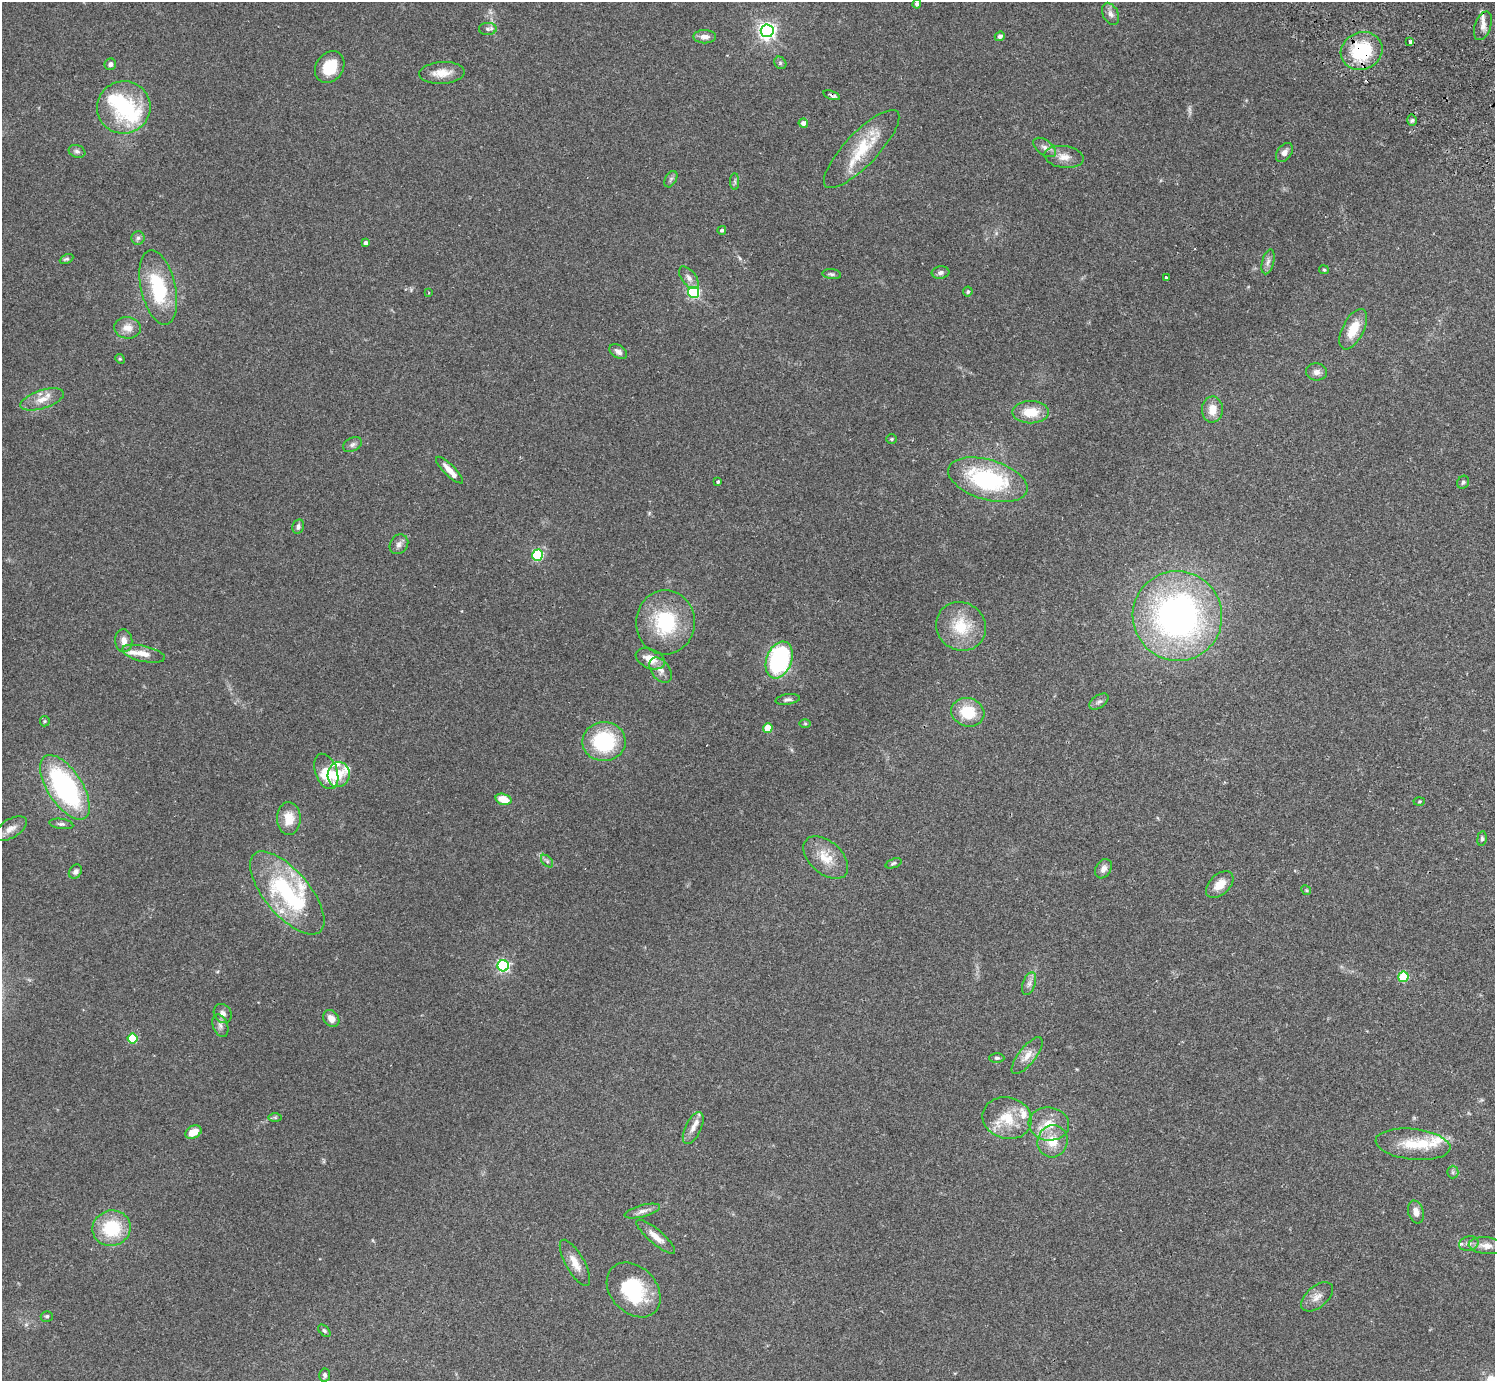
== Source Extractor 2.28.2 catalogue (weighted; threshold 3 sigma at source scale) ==
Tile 10 of 4 x 4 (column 2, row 3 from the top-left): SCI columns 1539-3031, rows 1726-3104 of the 6059 x 6069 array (HDU 1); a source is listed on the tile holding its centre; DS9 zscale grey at full resolution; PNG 1497 x 1383 px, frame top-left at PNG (2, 2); each listed source drawn as its Kron ellipse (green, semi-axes under 4 px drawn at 4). Shown black and unused: <1% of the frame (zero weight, under 2 of 3 exposures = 3% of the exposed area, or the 3 px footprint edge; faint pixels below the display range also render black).
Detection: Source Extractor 2.28.2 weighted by HDU 2 'WHT'; one run over the whole footprint, this tile lists its part. Background 0.108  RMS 0.0064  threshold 0.0289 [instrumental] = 3 sigma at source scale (4.5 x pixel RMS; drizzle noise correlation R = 1.50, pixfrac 1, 0.05/0.05 arcsec/px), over >= 5 px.
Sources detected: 130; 4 inside a brighter object's white glare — neither listed nor drawn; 10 inside a brighter listed object's ellipse — not listed separately; the other 116 listed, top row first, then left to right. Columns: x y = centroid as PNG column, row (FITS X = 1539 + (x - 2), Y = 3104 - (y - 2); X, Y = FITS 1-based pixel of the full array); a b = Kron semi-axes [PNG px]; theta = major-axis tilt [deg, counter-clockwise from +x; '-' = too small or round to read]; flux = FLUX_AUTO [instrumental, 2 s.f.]
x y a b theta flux
917 4 4 4 - 1.7
1111 14 12 7 -62 3
1483 26 15 8 70 4.5
488 29 9 6 3 1.9
767 31 6 6 - 260
1000 36 5 4 - 1.8
705 37 11 6 0 4
1410 42 3 3 - 2.7
1362 51 21 18 24 41
780 63 7 5 -47 1.2
110 64 6 5 - 1.5
330 67 17 13 55 17
442 73 23 11 3 8.5
831 95 9 3 -19 2
124 107 27 26 - 46
1412 120 5 5 - 1.1
803 123 5 4 - 3
1045 147 13 7 -36 3.1
862 149 52 16 46 28
77 151 8 6 -19 1.6
1284 152 10 7 55 3.3
1064 157 20 11 -7 6.6
671 179 9 5 60 1.4
735 181 8 4 -89 1.4
722 230 4 4 - 1.1
138 238 6 6 - 1.7
366 243 4 4 - 2.9
67 259 7 4 25 1.1
1268 262 13 6 76 2.6
1324 270 5 4 - 0.73
941 272 9 6 5 2.1
832 274 9 5 -6 1.4
689 278 13 7 -52 3.2
1166 278 3 3 - 3.3
158 288 38 17 -77 41
694 292 5 5 - 80
968 292 5 5 - 1.2
429 293 3 2 - 0.42
127 328 13 11 -6 6.1
1353 329 22 10 62 13
618 352 10 6 -34 2.7
120 359 5 4 - 0.66
1317 372 10 8 -2 3.2
42 399 22 9 18 7.7
1212 410 13 10 87 8.3
1031 412 18 11 0 14
892 439 5 4 - 0.68
352 445 10 6 26 2.1
449 470 18 5 -45 6.5
988 480 41 20 -16 71
718 482 3 3 - 0.93
1463 482 7 5 57 1.2
298 526 7 6 - 1.9
399 544 10 8 53 3.2
538 555 5 5 - 62
1177 616 45 44 - 220
665 622 32 29 88 42
961 626 25 24 - 24
124 641 11 8 -83 4.5
143 654 22 8 -12 6.9
650 659 15 9 -23 8.7
779 660 19 12 69 95
661 670 14 9 -54 4.4
788 699 12 5 8 1.9
1099 702 11 6 35 2
968 712 17 14 -16 19
45 721 5 5 - 0.77
805 724 6 4 0 0.76
768 728 5 4 - 18
604 742 21 19 1 47
326 771 18 11 -70 16
339 775 12 11 - 8.8
65 787 37 17 -57 110
503 799 8 5 -17 10
1419 802 5 3 - 0.73
289 818 16 12 89 11
61 824 12 5 -8 1.9
11 829 18 9 30 5.3
1482 839 7 4 83 1.2
826 857 26 16 -42 14
547 861 7 4 -46 1.3
894 863 8 4 21 1.2
1103 869 10 7 58 3
75 872 7 6 - 2
1220 884 16 10 43 8.2
1306 890 5 4 - 0.75
287 893 51 22 -50 72
503 966 5 5 - 100
1403 977 5 5 - 33
1029 984 12 6 70 2.8
223 1014 10 8 -54 3.1
331 1019 9 7 -51 4.8
220 1026 12 7 -69 2.9
132 1038 5 5 - 34
1027 1056 22 8 52 6.4
997 1058 7 5 -1 1.3
275 1117 7 4 0 1
1007 1118 25 20 -15 19
1049 1124 20 16 -6 12
693 1128 17 8 64 5.1
193 1132 9 6 26 8.4
1052 1141 16 15 - 13
1413 1144 37 15 -6 19
1453 1172 6 6 - 1.3
642 1211 18 6 15 3.4
1416 1212 12 7 -72 4.3
112 1228 19 17 16 31
656 1237 25 7 -41 6.4
1469 1244 10 7 12 2.8
1486 1246 18 8 -5 5.5
575 1263 26 9 -61 7.6
634 1290 31 23 -46 40
1317 1297 19 10 39 5.5
47 1316 6 5 - 1
324 1331 7 4 -45 1.2
325 1375 6 5 - 1.5
Overlapping masked pixels (flux is a lower limit): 2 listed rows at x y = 1362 51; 831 95